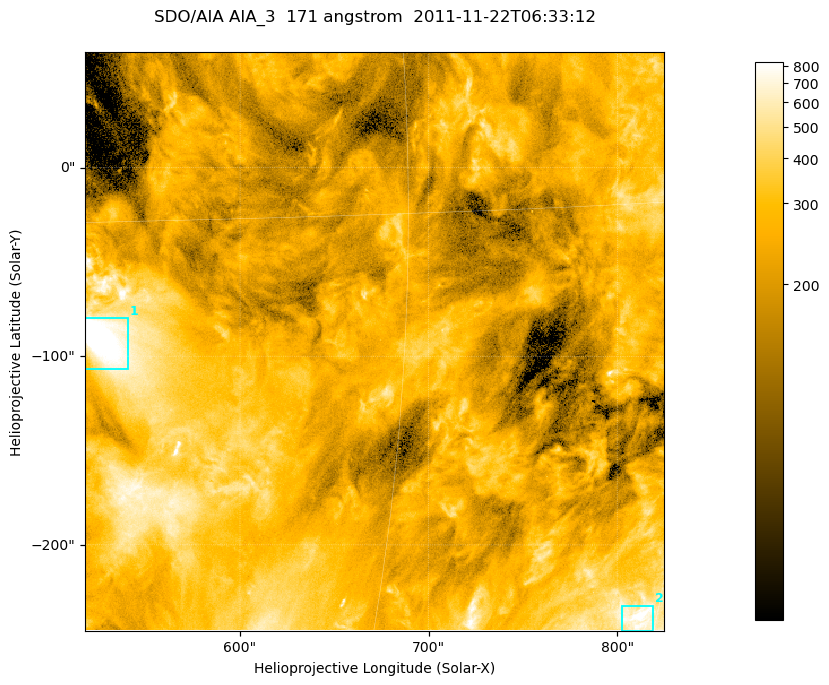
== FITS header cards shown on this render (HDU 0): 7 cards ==
TELESCOP= 'SDO/AIA '
INSTRUME= 'AIA_3   '
WAVELNTH=                  171
WAVEUNIT= 'angstrom'
DATE-OBS= '2011-11-22T06:33:12.34'
CTYPE1  = 'HPLN-TAN'
CTYPE2  = 'HPLT-TAN'

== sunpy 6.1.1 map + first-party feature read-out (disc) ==
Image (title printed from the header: SDO/AIA AIA_3  171 angstrom  2011-11-22T06:33:12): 512 x 512 px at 0.599 arcsec/px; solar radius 971 arcsec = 1620 px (partial field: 3.2% of the solar disc is inside the frame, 100% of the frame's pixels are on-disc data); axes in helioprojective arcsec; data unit not stated in the header (colour bar unlabelled)
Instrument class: DISC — disc imager (sunpy class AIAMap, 171 A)
Bright regions (active regions / flare kernels): reference = the on-disc median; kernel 5 px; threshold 5 sigma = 444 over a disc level ~247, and >= 1.15x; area >= 262 px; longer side >= 6 px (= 3.6 arcsec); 2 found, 2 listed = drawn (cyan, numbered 1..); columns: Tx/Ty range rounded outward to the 2 arcsec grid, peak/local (2 s.f.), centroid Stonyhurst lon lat
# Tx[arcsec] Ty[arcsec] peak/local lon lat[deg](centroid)
1 518..542 -108..-80 5.5 +33 -4
2 802..820 -246..-232 3.8 +59 -13